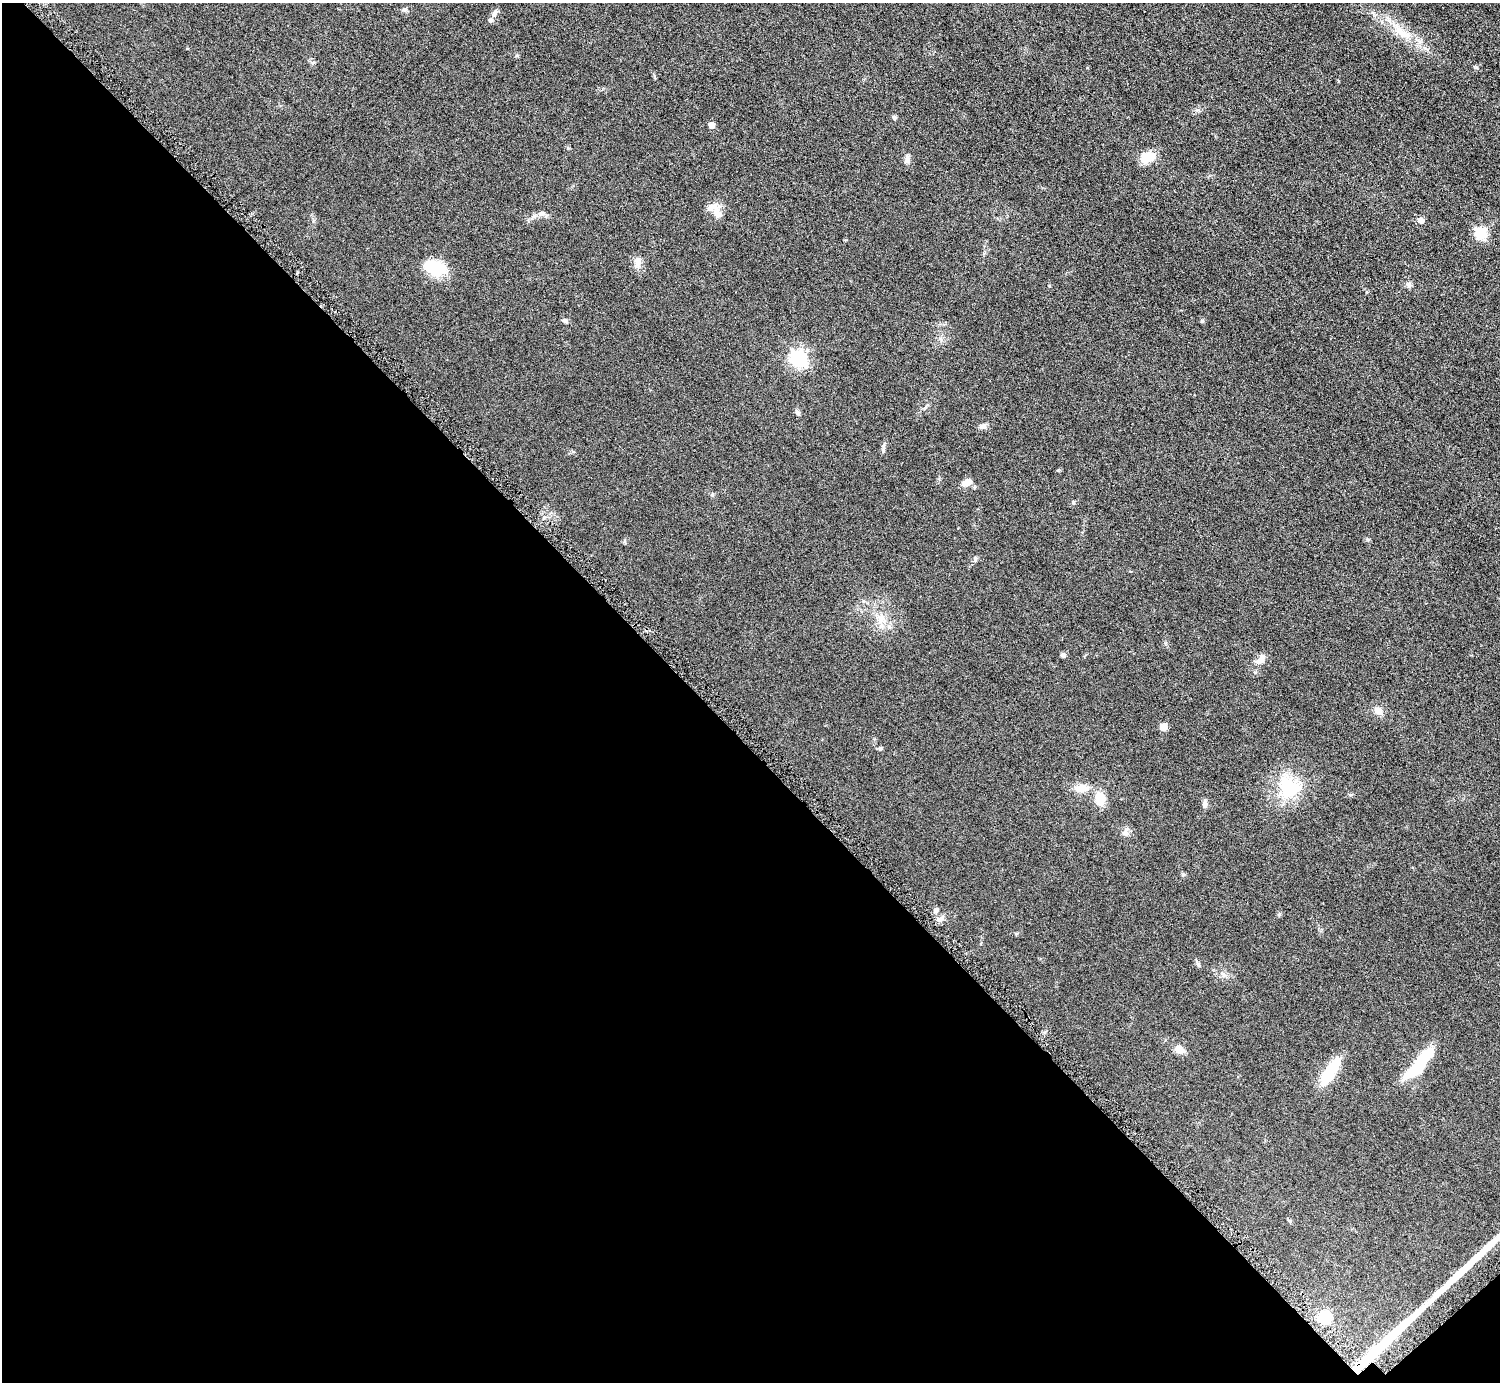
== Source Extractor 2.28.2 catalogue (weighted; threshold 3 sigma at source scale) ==
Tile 14 of 4 x 4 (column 2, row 4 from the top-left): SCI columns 1511-3008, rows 177-1556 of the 6016 x 6014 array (HDU 1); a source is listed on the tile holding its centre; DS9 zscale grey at full resolution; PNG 1502 x 1384 px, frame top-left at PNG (2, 3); no overlay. Shown black and unused: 47% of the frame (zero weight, under 4 of 8 exposures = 1% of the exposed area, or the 3 px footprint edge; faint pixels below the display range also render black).
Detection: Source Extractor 2.28.2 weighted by HDU 2 'WHT'; one run over the whole footprint, this tile lists its part. Background 0.0609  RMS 0.0081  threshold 0.0331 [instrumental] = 3 sigma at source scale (4.09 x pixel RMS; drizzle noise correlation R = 1.36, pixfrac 0.8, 0.05/0.05 arcsec/px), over >= 5 px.
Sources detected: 46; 1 inside a brighter object's white glare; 2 long thin detections or spike segments (spike, bleed or trail) — not listed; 2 inside a brighter listed object's ellipse — not listed separately; the other 41 listed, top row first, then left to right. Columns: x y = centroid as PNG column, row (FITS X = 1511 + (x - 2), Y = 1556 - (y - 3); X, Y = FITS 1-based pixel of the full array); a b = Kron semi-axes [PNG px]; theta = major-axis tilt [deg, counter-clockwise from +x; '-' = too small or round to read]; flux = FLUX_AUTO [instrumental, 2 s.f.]
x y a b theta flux
404 9 8 4 9 1.4
494 14 11 6 58 2.9
1401 33 29 10 -37 16
894 117 6 5 - 1.3
711 125 5 5 - 6.4
1147 157 16 11 15 15
907 159 14 6 81 2.7
717 212 17 11 -61 7.2
542 213 11 7 1 3.3
1421 220 7 6 - 3.5
1480 233 6 6 - 66
637 262 13 7 74 4
435 268 21 14 -16 32
1409 285 8 6 -68 2.1
1049 286 4 3 - 0.64
565 321 7 5 -21 2
1202 321 5 4 - 1.3
799 358 7 7 - 220
797 412 8 6 -57 1.7
983 426 9 7 18 2.8
967 482 12 8 29 5.9
1073 502 5 4 - 0.84
975 559 10 3 81 1.1
881 619 16 8 -79 7
1063 655 7 6 - 1.7
1261 659 16 9 56 5.1
1378 710 12 9 -33 4.8
1163 727 5 5 - 15
880 749 6 4 69 1.2
1289 787 32 28 -30 38
1081 788 18 10 4 10
1100 799 12 9 -79 15
1205 804 10 6 -85 2.4
1126 831 14 6 53 2.8
936 910 7 6 - 2.1
941 918 7 6 - 2.5
1179 1049 13 9 -37 5
1425 1055 42 13 44 23
1330 1071 35 12 58 25
1289 1221 7 4 -44 1
1324 1317 6 6 - 78
Unlisted compact peaks at least as high as the median listed source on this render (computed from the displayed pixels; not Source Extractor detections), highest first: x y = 1476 67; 1198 964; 1367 539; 1279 914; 883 451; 517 55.